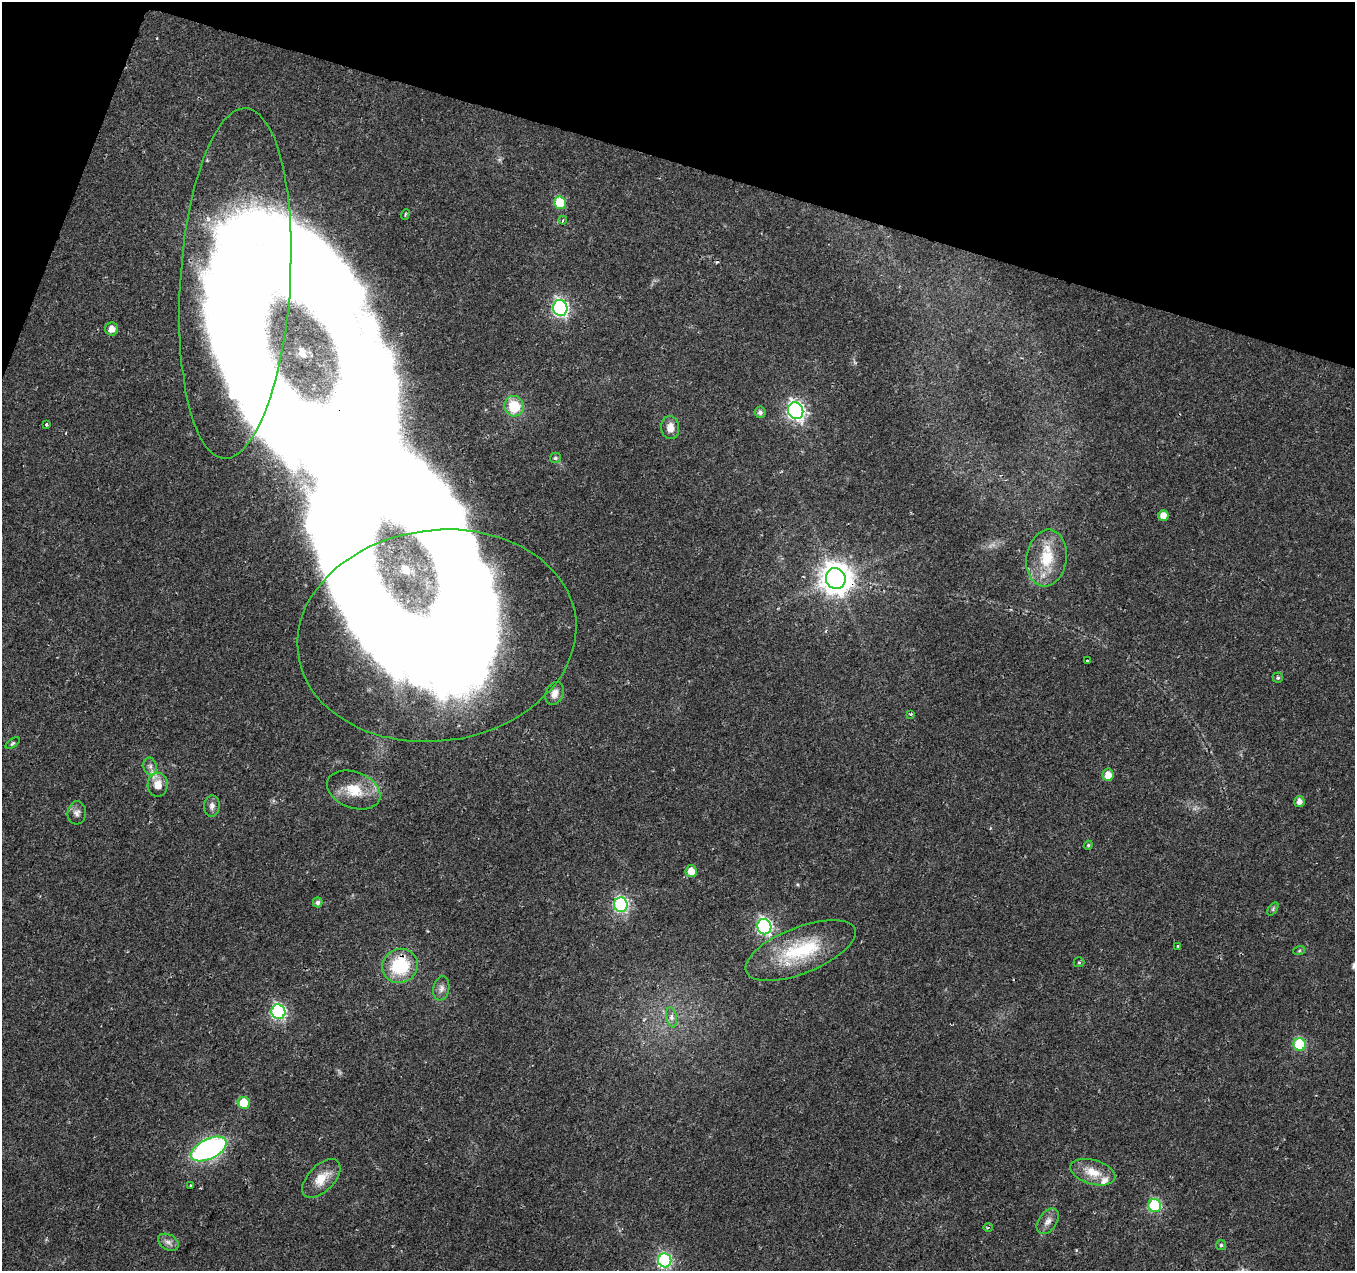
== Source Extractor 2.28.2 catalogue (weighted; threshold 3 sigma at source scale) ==
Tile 2 of 4 x 4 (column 2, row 1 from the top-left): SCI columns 1354-2706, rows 4025-5293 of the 5423 x 5572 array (HDU 1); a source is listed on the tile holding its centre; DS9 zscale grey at full resolution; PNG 1357 x 1273 px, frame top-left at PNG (2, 2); each listed source drawn as its Kron ellipse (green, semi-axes under 4 px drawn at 4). Shown black and unused: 15% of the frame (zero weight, under 2 of 3 exposures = <1% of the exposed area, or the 3 px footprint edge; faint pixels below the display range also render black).
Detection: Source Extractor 2.28.2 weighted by HDU 2 'WHT'; one run over the whole footprint, this tile lists its part. Background 0.023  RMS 0.0028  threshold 0.0128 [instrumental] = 3 sigma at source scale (4.5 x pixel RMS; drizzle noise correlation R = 1.50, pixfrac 1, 0.0396/0.0396 arcsec/px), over >= 5 px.
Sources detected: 60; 4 inside a brighter object's white glare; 1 cosmic-ray / hot-pixel residue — neither listed nor drawn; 1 inside a brighter listed object's ellipse — not listed separately; the other 54 listed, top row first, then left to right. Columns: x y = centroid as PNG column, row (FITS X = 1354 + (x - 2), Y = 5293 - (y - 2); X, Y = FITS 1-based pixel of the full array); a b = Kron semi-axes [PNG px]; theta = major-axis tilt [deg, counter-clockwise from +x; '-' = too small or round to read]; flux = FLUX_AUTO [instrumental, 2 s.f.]
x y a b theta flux
560 203 6 6 - 14
405 214 5 4 - 0.41
563 220 4 3 - 0.34
235 283 175 55 86 210
560 308 8 7 - 69
112 329 6 6 - 2.8
514 406 10 9 - 8.4
796 411 8 7 - 94
760 412 6 5 - 1
46 425 3 3 - 0.5
670 427 11 9 -82 2.4
555 458 5 5 - 0.48
1163 515 5 5 - 2.3
1047 558 28 20 82 11
836 579 10 9 - 440
437 636 140 105 8 470
1087 661 3 3 - 1
1278 678 5 5 - 0.48
555 694 12 8 66 2.2
911 714 3 2 - 0.61
13 743 8 4 35 0.49
150 766 9 6 -77 1.2
1108 775 6 5 - 2.9
158 785 12 10 89 3.3
354 790 28 18 -21 7.8
1299 801 5 5 - 1.4
212 806 11 7 86 1.3
77 813 11 9 85 1.4
1088 845 4 4 - 0.32
691 871 6 5 - 3.2
318 902 5 4 - 0.87
621 905 7 7 - 50
1273 909 7 4 54 0.44
764 927 8 7 - 63
1178 946 3 3 - 0.53
801 950 58 23 21 21
1299 951 6 4 19 0.36
1079 962 5 5 - 0.35
400 966 18 17 - 16
441 988 12 8 80 1.5
278 1012 7 7 - 55
672 1017 10 5 -80 1.1
1300 1045 6 6 - 22
244 1103 6 6 - 8.2
209 1149 19 10 26 65
1093 1172 23 12 -16 5.2
321 1178 24 13 45 5.1
191 1185 3 3 - 0.51
1155 1206 6 6 - 29
1048 1221 14 9 55 1.9
988 1227 4 3 - 0.39
168 1242 11 7 -30 1.4
1221 1245 5 5 - 0.43
665 1260 7 6 - 45
Overlapping masked pixels (flux is a lower limit): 2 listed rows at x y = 836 579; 437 636